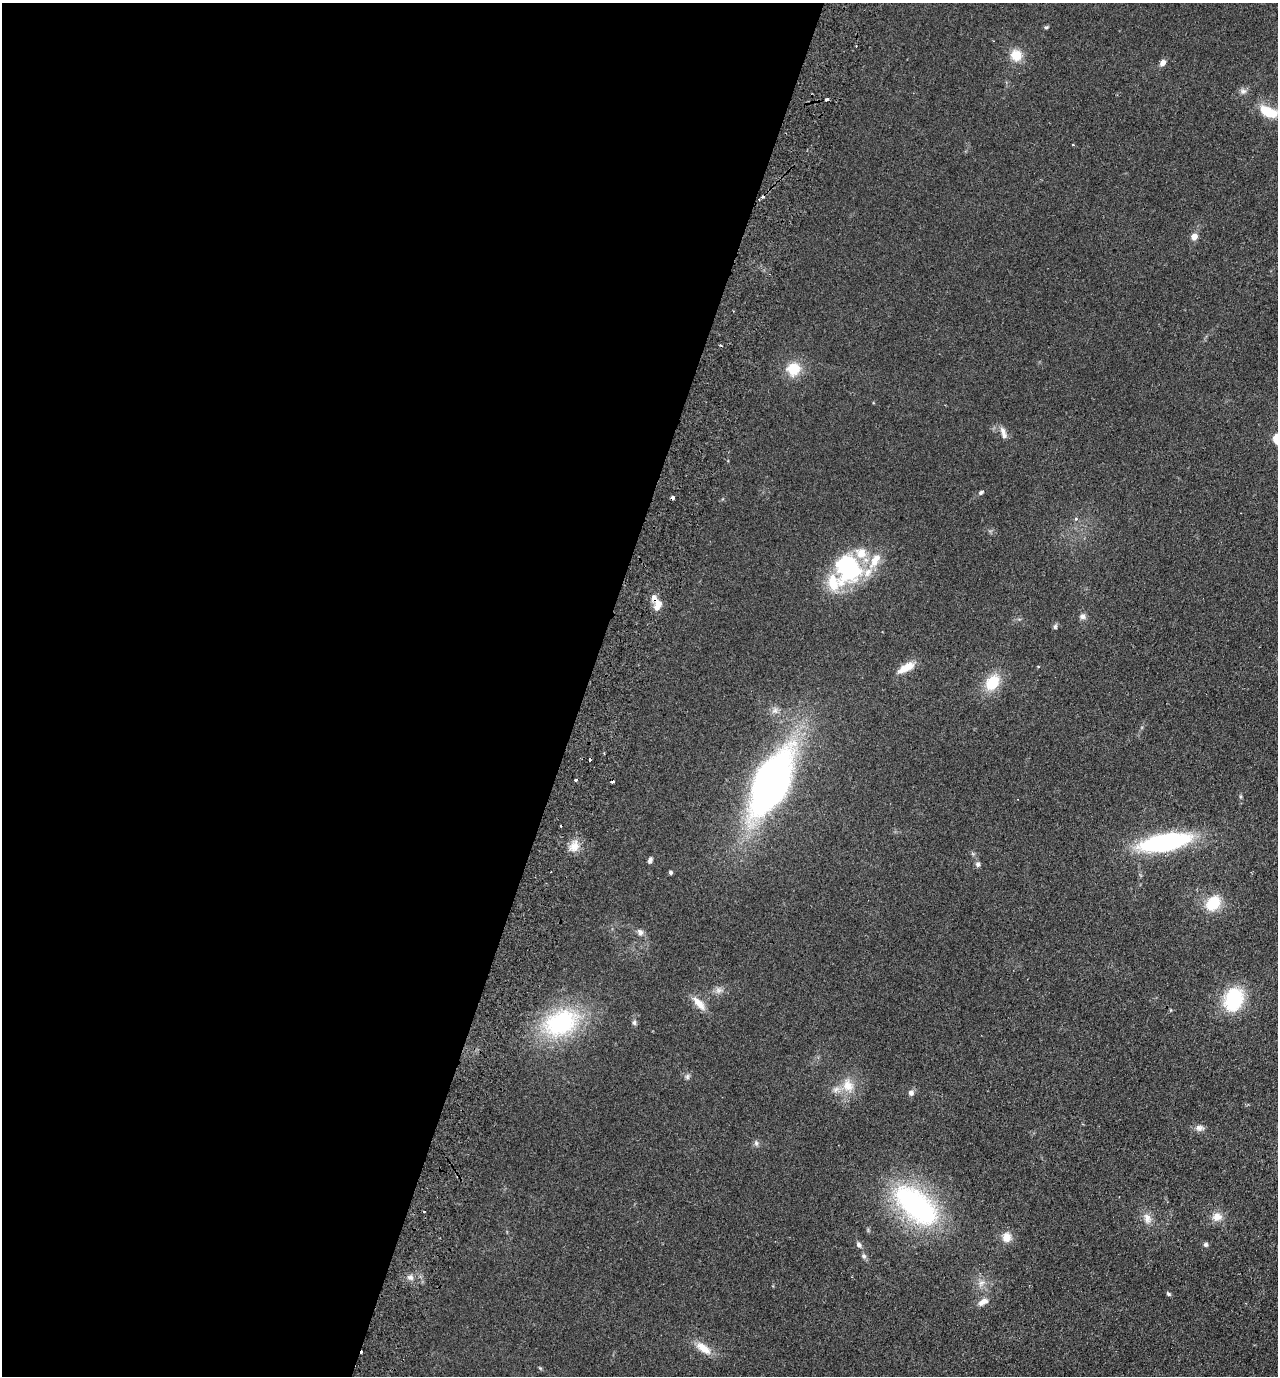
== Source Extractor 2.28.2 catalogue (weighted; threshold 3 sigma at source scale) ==
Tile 5 of 4 x 4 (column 1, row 2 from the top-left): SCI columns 325-1600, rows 2776-4149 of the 5623 x 5549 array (HDU 1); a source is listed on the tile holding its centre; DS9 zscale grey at full resolution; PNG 1280 x 1378 px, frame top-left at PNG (2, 3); no overlay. Shown black and unused: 46% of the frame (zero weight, under 2 of 3 exposures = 3% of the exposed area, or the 3 px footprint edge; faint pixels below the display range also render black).
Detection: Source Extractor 2.28.2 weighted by HDU 2 'WHT'; one run over the whole footprint, this tile lists its part. Background 0.123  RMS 0.011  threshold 0.05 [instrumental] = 3 sigma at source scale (4.5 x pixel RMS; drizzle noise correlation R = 1.50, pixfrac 1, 0.05/0.05 arcsec/px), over >= 5 px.
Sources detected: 66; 1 inside a brighter object's white glare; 8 cosmic-ray / hot-pixel residue — not listed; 7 inside a brighter listed object's ellipse — not listed separately; the other 50 listed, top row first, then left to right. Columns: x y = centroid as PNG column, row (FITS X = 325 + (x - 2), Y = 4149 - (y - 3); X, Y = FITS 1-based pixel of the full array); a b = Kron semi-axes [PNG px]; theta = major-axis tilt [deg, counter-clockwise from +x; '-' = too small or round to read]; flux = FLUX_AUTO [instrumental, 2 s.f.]
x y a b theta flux
1046 27 7 3 8 1.4
1016 55 13 12 - 18
1163 63 8 6 53 5
1243 91 8 7 - 3.7
827 99 4 3 - 20
1269 112 21 10 -26 31
1194 236 4 4 - 16
793 369 17 16 - 23
1003 433 17 6 -71 6.4
1277 439 5 5 - 74
981 492 8 5 34 2.2
1076 518 5 4 - 1.9
851 570 32 26 48 100
657 606 16 8 75 9.9
1083 616 9 7 -12 3.6
1055 626 7 5 89 2.1
906 668 24 9 30 14
992 683 17 12 53 32
576 780 3 3 - 3.6
771 783 62 28 64 490
1165 842 44 15 10 170
574 846 16 11 42 12
650 860 8 5 66 2.9
978 864 7 6 - 3.1
671 872 4 4 - 2.4
1213 903 19 14 48 29
640 933 8 7 - 4.6
718 990 9 8 - 4.7
1234 999 24 18 71 67
699 1003 22 9 -47 12
560 1023 41 28 24 120
634 1023 7 5 77 2.4
687 1077 8 6 -90 2.6
848 1086 17 14 -64 17
911 1093 7 7 - 3.9
1199 1128 11 8 4 4.8
756 1143 7 6 - 2.7
916 1205 55 28 -42 200
1217 1217 14 12 13 9.9
1147 1218 15 10 -70 8.8
1006 1237 12 11 - 11
1206 1244 6 6 - 2.4
859 1245 8 6 -63 3.2
864 1256 7 6 - 2.6
410 1277 9 7 -22 4
981 1283 10 6 19 4.8
1168 1294 7 4 -44 1.7
983 1302 15 7 29 7.1
703 1348 22 10 -36 15
540 1368 5 4 - 1.2
Overlapping masked pixels (flux is a lower limit): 1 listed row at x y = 657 606
Isophote crosses this tile's border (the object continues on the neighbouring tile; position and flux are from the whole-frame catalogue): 2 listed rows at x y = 1269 112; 1277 439